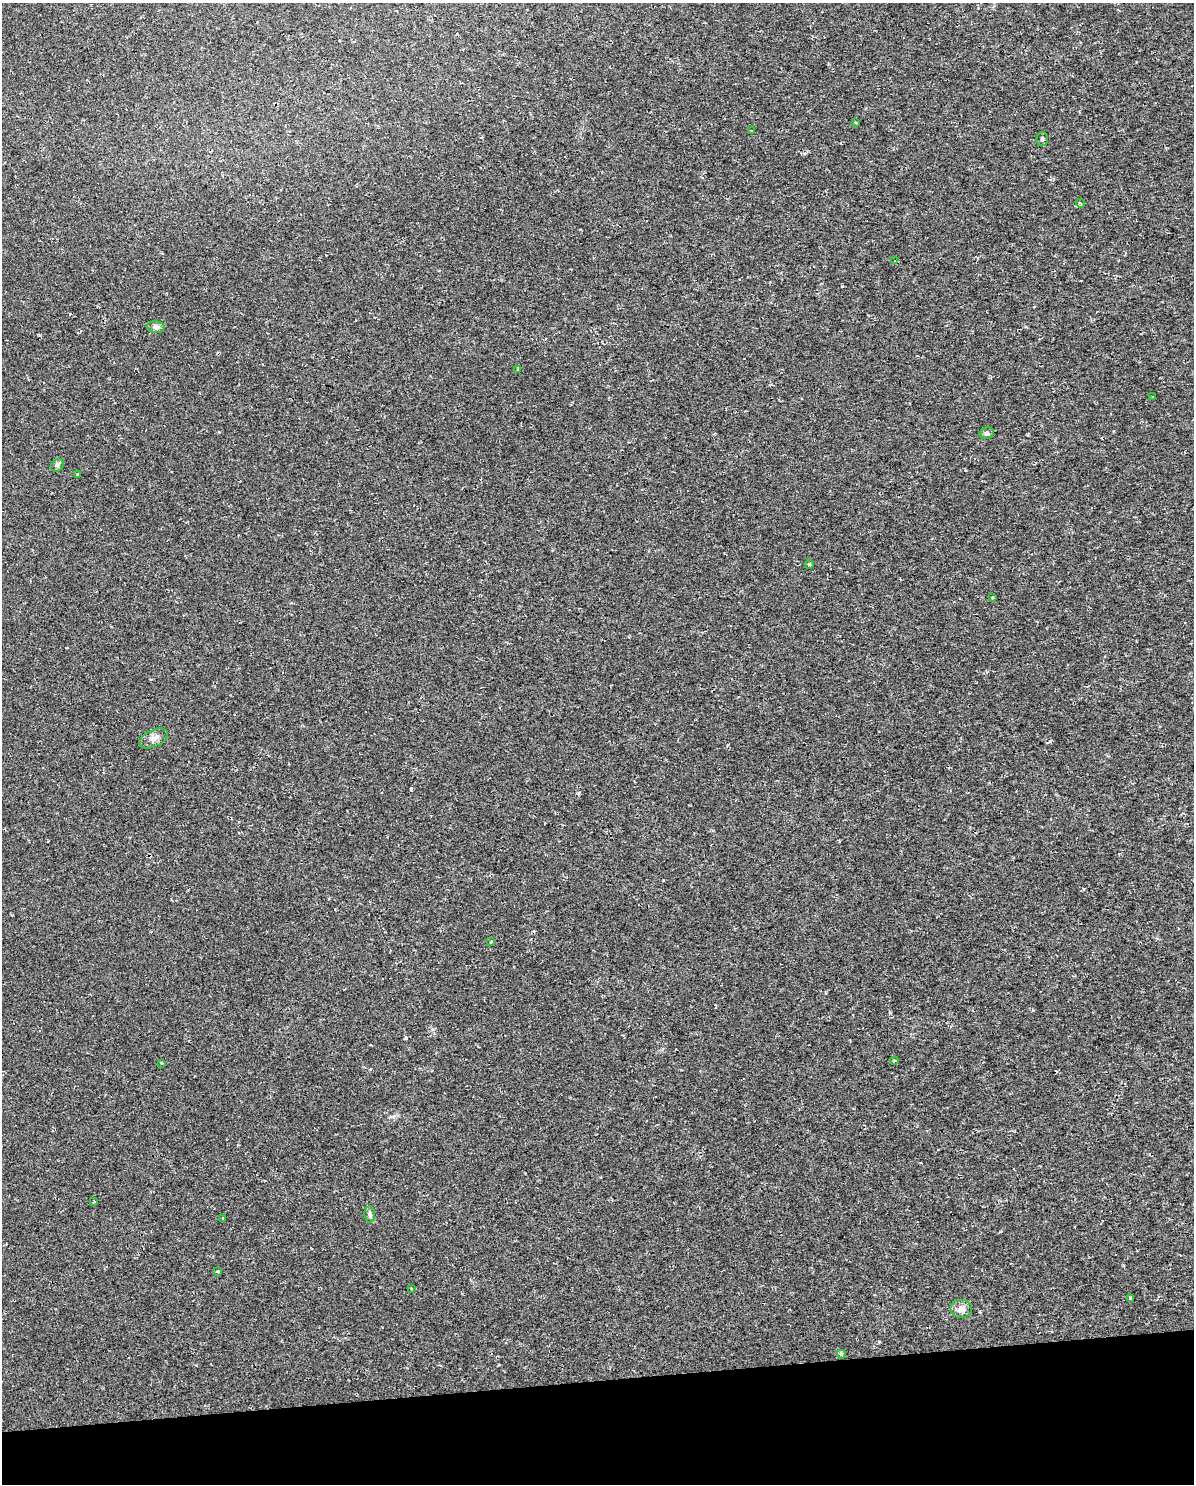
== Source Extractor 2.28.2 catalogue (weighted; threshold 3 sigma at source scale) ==
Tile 10 of 4 x 3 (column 2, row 3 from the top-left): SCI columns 1308-2499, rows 62-1543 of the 5083 x 5803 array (HDU 1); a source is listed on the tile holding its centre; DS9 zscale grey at full resolution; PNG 1196 x 1486 px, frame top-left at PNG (2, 3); each listed source drawn as its Kron ellipse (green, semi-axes under 4 px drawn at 4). Shown black and unused: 7% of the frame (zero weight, under 2 of 3 exposures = <1% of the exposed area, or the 3 px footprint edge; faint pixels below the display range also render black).
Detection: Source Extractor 2.28.2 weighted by HDU 2 'WHT'; one run over the whole footprint, this tile lists its part. Background 0.00663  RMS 0.0049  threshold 0.0219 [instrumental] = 3 sigma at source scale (4.5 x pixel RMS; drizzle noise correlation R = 1.50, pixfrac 1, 0.0396/0.0396 arcsec/px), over >= 5 px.
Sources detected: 26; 1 cosmic-ray / hot-pixel residue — neither listed nor drawn; the other 25 listed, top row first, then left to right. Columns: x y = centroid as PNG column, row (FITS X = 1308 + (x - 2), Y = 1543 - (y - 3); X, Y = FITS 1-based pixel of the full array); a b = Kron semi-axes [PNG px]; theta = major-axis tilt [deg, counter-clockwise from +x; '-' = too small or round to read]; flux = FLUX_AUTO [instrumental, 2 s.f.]
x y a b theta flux
856 123 4 3 - 0.56
752 131 3 3 - 0.52
1042 139 6 5 - 0.89
1080 203 4 3 - 0.45
895 261 3 3 - 2.3
156 327 9 5 -6 1.6
517 369 3 3 - 4.2
1153 396 4 2 - 0.45
987 433 7 5 13 1.1
57 465 7 5 46 1.1
77 474 3 2 - 0.66
809 564 5 4 - 0.59
992 597 3 3 - 1.2
154 738 15 8 25 3.1
491 941 3 3 - 3.2
894 1061 4 3 - 0.46
161 1063 3 2 - 0.73
94 1202 3 3 - 0.94
370 1215 8 5 -84 1.1
223 1218 4 3 - 0.62
217 1271 3 3 - 1
411 1288 3 2 - 0.53
1130 1298 4 3 - 3.4
961 1309 11 9 0 3.1
841 1354 4 4 - 1.4
Unlisted compact peaks at least as high as the median listed source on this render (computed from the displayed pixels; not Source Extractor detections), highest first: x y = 1050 741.